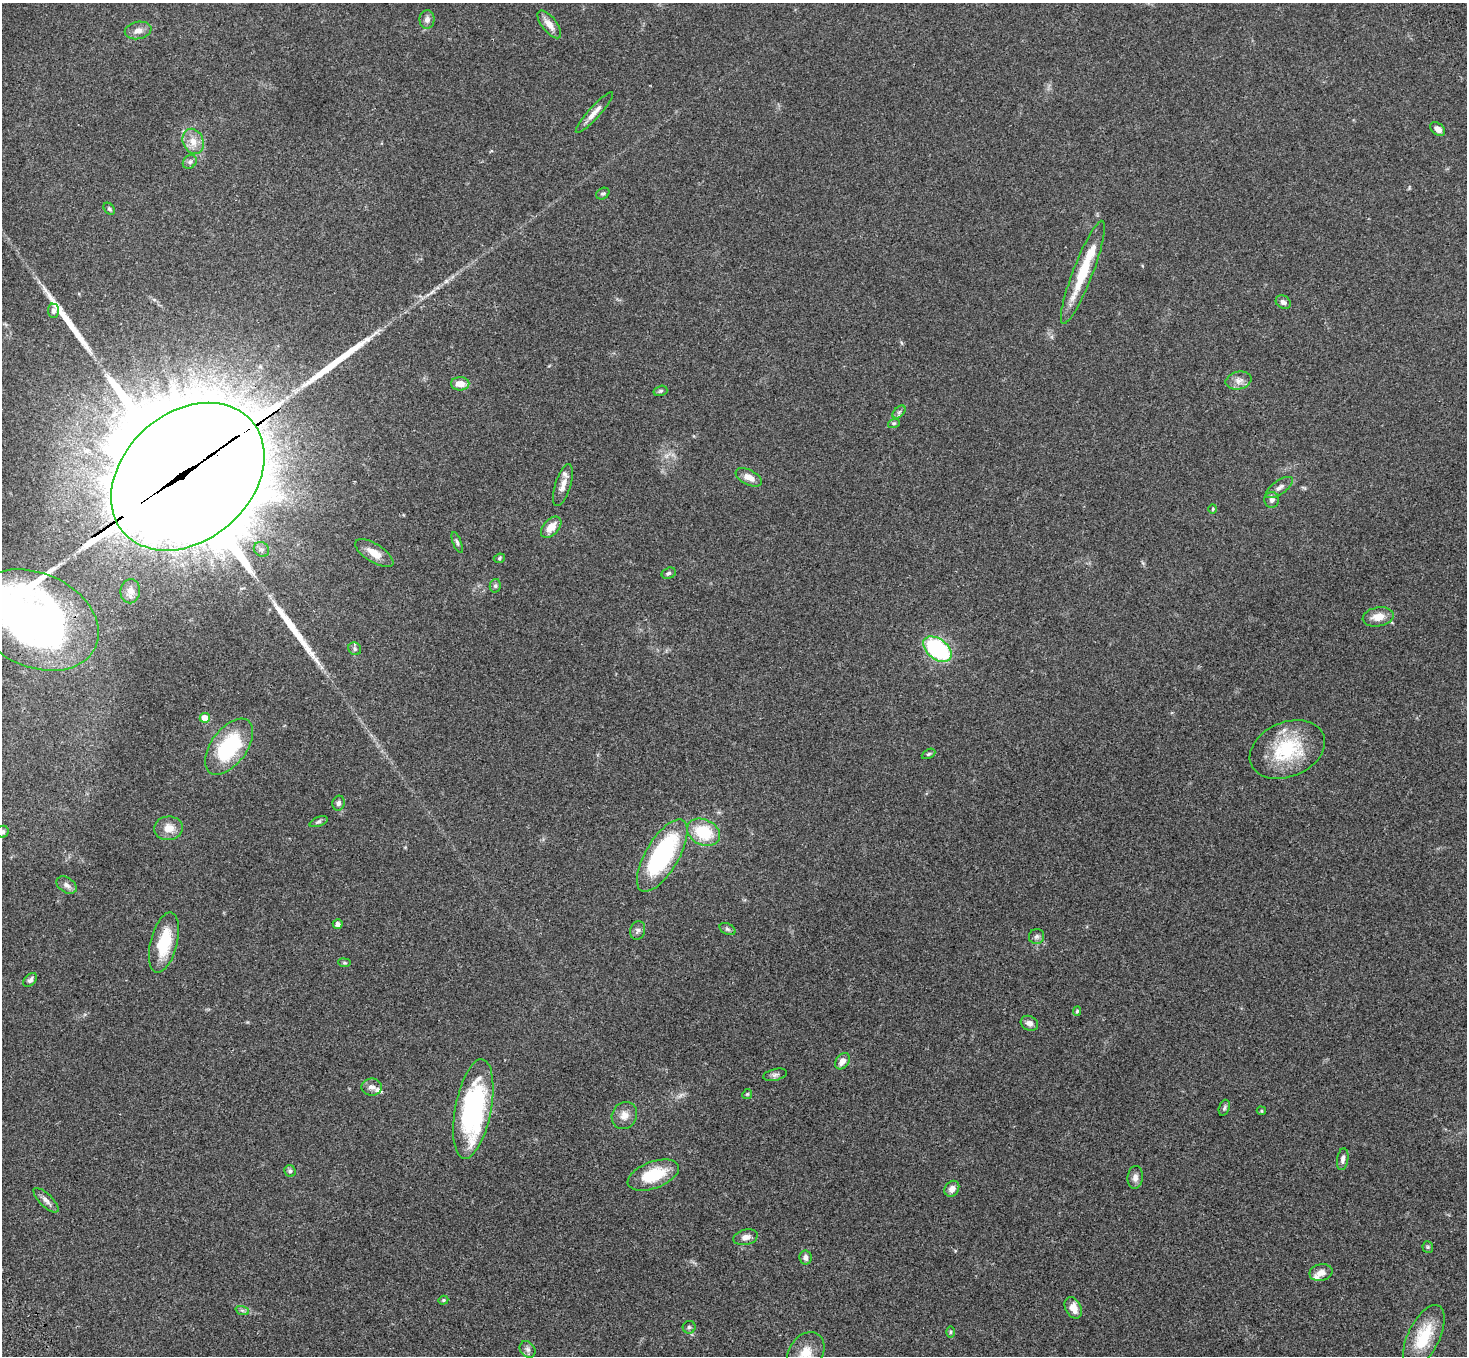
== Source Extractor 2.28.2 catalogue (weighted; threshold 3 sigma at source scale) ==
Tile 7 of 4 x 4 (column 3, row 2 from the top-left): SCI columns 3037-4501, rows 3084-4437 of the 6069 x 6028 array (HDU 1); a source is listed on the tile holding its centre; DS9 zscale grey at full resolution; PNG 1469 x 1358 px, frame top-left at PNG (2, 3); each listed source drawn as its Kron ellipse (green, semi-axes under 4 px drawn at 4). Shown black and unused: <1% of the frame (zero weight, under 3 of 4 exposures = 6% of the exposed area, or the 3 px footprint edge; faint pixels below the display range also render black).
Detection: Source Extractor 2.28.2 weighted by HDU 2 'WHT'; one run over the whole footprint, this tile lists its part. Background 0.0468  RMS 0.0052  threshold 0.0232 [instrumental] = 3 sigma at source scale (4.5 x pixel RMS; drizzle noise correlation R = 1.50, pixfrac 1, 0.05/0.05 arcsec/px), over >= 5 px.
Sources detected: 94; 1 too faint to see at this stretch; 5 inside a brighter object's white glare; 3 long thin detections or spike segments (spike, bleed or trail) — neither listed nor drawn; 4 inside a brighter listed object's ellipse — not listed separately; the other 81 listed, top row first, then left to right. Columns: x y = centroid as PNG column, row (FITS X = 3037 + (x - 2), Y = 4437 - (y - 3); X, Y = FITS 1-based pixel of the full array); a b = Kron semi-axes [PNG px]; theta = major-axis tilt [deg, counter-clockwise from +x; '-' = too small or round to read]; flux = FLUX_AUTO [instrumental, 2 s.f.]
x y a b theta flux
427 19 9 7 87 2.2
549 24 16 7 -52 4.6
138 30 13 8 11 3.3
594 112 27 6 48 4.1
1438 129 8 5 -39 3.1
193 141 13 10 -67 5.2
190 162 7 6 - 1.3
603 194 7 5 30 0.91
109 209 7 4 -50 0.84
1083 272 55 10 69 22
1283 302 8 6 -29 1.9
53 311 7 5 -85 1.4
1239 380 13 8 13 3.2
460 384 9 6 0 4.9
660 391 7 5 16 0.9
899 412 8 4 45 1.1
894 423 6 3 18 0.61
188 477 85 64 41 23000
749 477 14 7 -26 4.5
563 485 22 8 72 4.5
1279 488 16 7 35 2.6
1272 500 8 7 - 1.8
1213 509 5 3 - 0.45
551 527 12 7 47 5.9
457 543 11 3 -68 0.98
261 549 8 7 - 1.8
374 553 22 9 -33 5.8
499 558 6 4 23 0.72
669 573 7 5 17 1.1
495 586 7 5 77 0.94
130 591 12 9 82 3.5
1378 617 15 9 10 5.3
35 620 66 47 -24 250
355 649 7 6 - 1.4
937 649 16 10 -38 52
205 718 5 5 - 6.1
229 747 32 18 53 37
1287 749 39 27 23 33
928 754 7 4 26 0.74
338 803 7 6 - 1.4
318 822 9 4 21 1
168 828 14 11 7 5.7
3 832 6 5 - 1.2
704 832 17 12 -25 20
662 856 41 16 59 64
67 885 11 7 -34 2.4
338 924 5 5 - 2.1
727 929 8 5 -27 1.2
638 930 9 7 71 1.6
1037 936 8 7 - 1.4
164 942 31 13 76 20
344 963 6 3 -8 0.57
30 980 8 5 43 1.5
1077 1011 5 4 - 0.7
1029 1023 9 7 -28 2.5
842 1061 9 6 55 3.4
775 1075 12 5 13 1.6
372 1087 10 8 1 2.6
747 1094 5 4 - 0.63
1224 1108 8 5 71 0.98
473 1109 50 18 79 80
1261 1111 5 4 - 0.6
624 1115 14 12 59 4.4
1343 1159 11 5 81 2
290 1171 6 5 - 1.1
653 1175 27 13 20 20
1135 1177 11 7 84 2.6
952 1189 8 7 - 3.1
46 1200 16 6 -44 2.4
746 1237 12 7 14 2.9
1428 1247 6 5 - 0.78
806 1257 7 6 - 2.1
1321 1273 11 8 12 3.6
443 1300 5 4 - 0.65
1073 1308 11 7 -64 5
242 1310 7 4 -19 0.93
689 1327 6 6 - 1.1
951 1332 5 3 - 0.58
1424 1337 34 16 64 20
528 1349 9 7 -52 1.7
806 1353 23 17 57 9.4
Overlapping masked pixels (flux is a lower limit): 1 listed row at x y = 188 477
Isophote crosses this tile's border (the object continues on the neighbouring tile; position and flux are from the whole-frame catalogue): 3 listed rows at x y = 35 620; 3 832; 806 1353